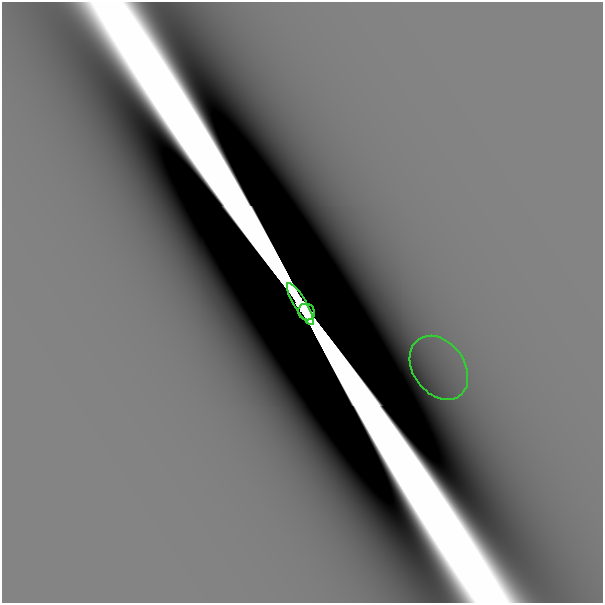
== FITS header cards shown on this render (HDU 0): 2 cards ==
NAXIS1  =                  601
NAXIS2  =                  601

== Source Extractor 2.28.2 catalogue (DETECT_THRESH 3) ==
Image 601 x 601 px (HDU 0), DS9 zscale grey, 1 PNG px = 1 image px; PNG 605 x 605 px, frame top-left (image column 1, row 601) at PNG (2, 2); each listed source drawn as its Kron ellipse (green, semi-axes under 4 px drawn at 4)
Background -1.60e-09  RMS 7.5e-10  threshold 2.26e-09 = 3 sigma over >= 5 px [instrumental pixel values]
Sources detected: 3; all 3 listed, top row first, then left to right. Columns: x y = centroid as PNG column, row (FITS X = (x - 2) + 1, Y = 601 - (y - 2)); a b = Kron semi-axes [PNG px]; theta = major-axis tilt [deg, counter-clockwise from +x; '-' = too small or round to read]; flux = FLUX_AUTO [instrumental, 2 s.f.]
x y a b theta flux
300 304 24 6 -59 5.5e+00
307 312 8 8 - 3.4e+00
439 368 35 25 -54 4.9e-06